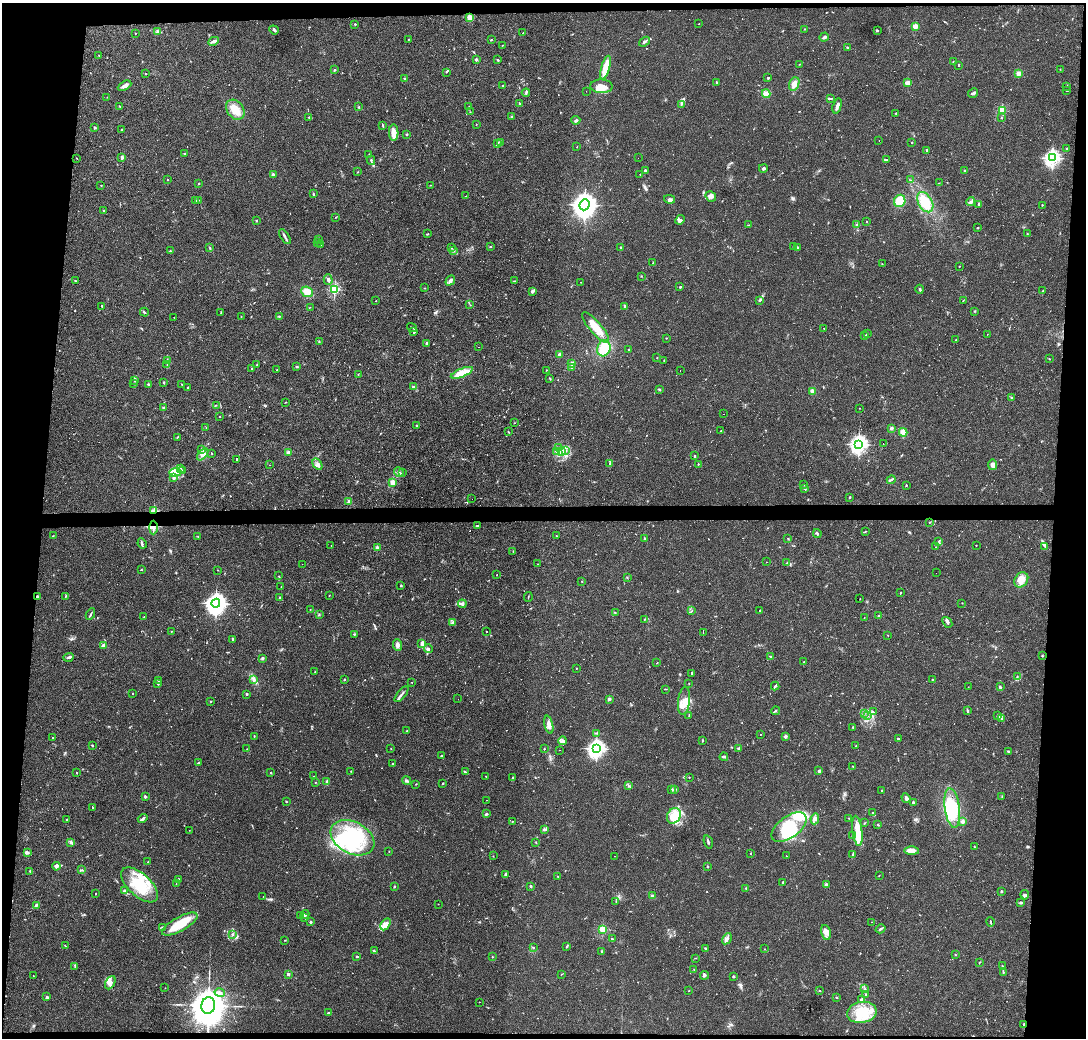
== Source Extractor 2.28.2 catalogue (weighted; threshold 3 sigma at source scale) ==
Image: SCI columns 1-4333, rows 98-4240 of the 4333 x 4358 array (HDU 1 of 3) = the unmasked area's bounding box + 8 px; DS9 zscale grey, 4 x 4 block average (1 PNG px = mean of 4 x 4 image px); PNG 1088 x 1040 px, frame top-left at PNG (2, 3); each listed source drawn as its Kron ellipse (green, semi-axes under 4 px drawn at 4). Shown black and unused: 10% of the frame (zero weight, under 2 of 3 exposures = <1% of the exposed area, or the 3 px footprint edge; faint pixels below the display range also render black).
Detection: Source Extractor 2.28.2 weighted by HDU 2 'WHT'. Background 0.0293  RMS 0.0046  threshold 0.0207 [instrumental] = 3 sigma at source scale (4.5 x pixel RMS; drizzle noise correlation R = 1.50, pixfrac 1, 0.05/0.05 arcsec/px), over >= 5 px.
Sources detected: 819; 8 too faint to see at this stretch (4 x 4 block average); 6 inside a brighter object's white glare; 87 cosmic-ray / hot-pixel residue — neither listed nor drawn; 7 coinciding with a brighter row at this scale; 41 inside a brighter listed object's ellipse — not listed separately; of the other 670, all 500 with FLUX_AUTO >= 0.887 (the completeness limit of this list) listed and drawn (170 fainter detections not listed), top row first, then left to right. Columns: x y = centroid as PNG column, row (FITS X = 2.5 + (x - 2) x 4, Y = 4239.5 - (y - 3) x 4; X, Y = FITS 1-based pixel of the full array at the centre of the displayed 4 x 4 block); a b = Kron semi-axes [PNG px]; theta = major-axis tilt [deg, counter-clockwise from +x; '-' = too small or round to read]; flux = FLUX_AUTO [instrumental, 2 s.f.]
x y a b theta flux
470 18 3 3 - 35
355 24 2 2 - 2.2
699 24 2 2 - 1.1
915 27 2 2 - 96
805 29 2 2 - 1.3
274 30 5 2 - 4.2
877 30 2 2 - 4.8
157 32 4 3 - 5.2
135 33 2 2 - 1.2
523 33 3 2 - 1.1
824 37 5 3 - 5.7
408 40 2 2 - 1.2
491 40 3 2 - 1.8
214 41 5 3 - 8
644 42 6 2 36 6.4
502 45 2 2 - 2.1
847 47 2 2 - 1.9
99 55 3 2 - 1.2
476 59 3 2 - 4.6
498 60 2 2 - 2.9
953 62 2 2 - 3.8
800 64 4 2 - 2
958 65 2 2 - 3.3
606 67 12 3 74 67
1060 69 2 2 - 1
335 70 2 2 - 2.6
446 72 3 2 - 2.5
1019 73 2 2 - 68
146 74 2 2 - 2.6
404 78 2 2 - 2
768 78 2 2 - 11
717 83 3 2 - 1.9
908 83 2 2 - 83
794 84 7 5 67 15
124 86 7 3 27 14
502 86 2 2 - 2.2
602 86 11 7 -1 34
1067 86 2 2 - 1
1067 90 2 2 - 1.4
586 91 2 2 - 3
526 93 4 2 - 3.6
973 93 5 2 - 7.7
766 94 4 4 - 15
107 97 2 2 - 0.99
831 99 3 2 - 1.8
519 103 2 2 - 2.5
681 105 2 2 - 1.5
119 106 3 2 - 1.1
837 106 8 3 74 9.8
359 107 2 2 - 2
469 107 3 2 - 2.1
235 110 11 8 -53 39
1002 110 2 2 - 140
470 112 2 2 - 1.1
896 113 3 2 - 2.3
512 116 3 2 - 2.2
309 117 2 2 - 2.5
1001 118 2 2 - 1.4
576 120 4 3 - 4.1
476 124 2 2 - 1.1
383 126 4 2 - 2.7
95 127 3 3 - 2.9
121 130 3 2 - 2.7
394 133 8 5 -88 23
407 134 2 2 - 1
879 140 2 2 - 1.3
501 142 4 2 - 2.9
912 142 2 2 - 3.7
497 144 4 2 - 3.7
577 147 2 2 - 1.1
1067 148 2 2 - 1.4
927 150 3 2 - 3.4
184 153 3 2 - 1.6
369 154 2 2 - 1.3
122 157 2 2 - 27
77 158 2 2 - 1
638 158 2 2 - 1.6
1052 158 3 2 - 870
371 160 5 2 - 4.2
887 160 3 2 - 2.2
763 168 4 2 - 4
645 170 2 2 - 8.4
964 170 2 2 - 2.5
358 172 2 2 - 1.2
273 174 2 2 - 25
640 175 2 2 - 0.91
167 179 2 2 - 1.3
910 180 2 2 - 1.1
939 183 2 2 - 0.93
199 184 2 2 - 3.5
101 185 2 2 - 1.7
431 185 2 2 - 1.1
313 194 4 2 - 3
466 196 2 2 - 1.3
711 196 5 5 - 9
670 199 5 4 - 7
198 200 2 2 - 1.3
196 201 2 2 - 3.6
900 201 6 5 - 38
925 202 11 7 -59 57
971 202 4 2 - 4.5
979 204 3 3 - 5.1
584 205 6 5 - 2600
1042 205 2 2 - 1.5
103 210 2 2 - 1.4
336 217 3 2 - 1.5
256 220 2 2 - 2.1
680 220 5 3 - 5.4
867 222 2 2 - 1.2
749 225 4 2 - 1.9
857 225 2 2 - 30
978 228 2 2 - 1.6
427 234 3 2 - 2.4
1027 234 2 2 - 0.95
285 237 8 2 -57 6.1
319 239 2 2 - 0.91
317 242 3 2 - 2.8
321 244 2 2 - 1.3
490 246 2 2 - 2.1
794 246 2 2 - 1.1
451 247 2 2 - 1
621 247 2 2 - 3.4
798 247 2 2 - 1.9
210 248 2 2 - 1.5
170 251 2 2 - 2.2
453 251 3 2 - 2.2
653 263 2 2 - 1.1
882 264 2 2 - 1.1
960 266 2 2 - 0.9
641 276 2 2 - 0.97
328 279 5 3 - 7.3
75 281 3 2 - 2.1
450 281 5 3 - 7.8
515 281 3 2 - 2.1
581 282 2 2 - 0.91
680 287 2 2 - 3.7
425 288 2 2 - 1.2
334 289 2 2 - 340
920 289 4 2 - 2.6
532 291 3 2 - 12
1043 291 3 2 - 1.9
307 292 6 5 - 26
376 301 2 2 - 1.8
759 301 3 2 - 2.4
963 301 2 2 - 1.4
470 305 2 2 - 1.1
102 306 2 2 - 2.7
625 306 3 2 - 5.5
310 307 2 2 - 0.92
975 311 2 2 - 1.7
144 312 4 2 - 3.2
221 313 2 2 - 2.2
241 316 2 2 - 1.3
279 316 3 2 - 2
174 318 2 2 - 1.6
412 327 5 2 - 2.9
596 327 19 6 -49 51
824 328 2 2 - 1
414 332 2 2 - 8.5
868 333 3 2 - 2.1
987 334 2 2 - 1.2
865 336 3 2 - 2.1
666 338 2 2 - 1.4
956 340 2 2 - 1.2
319 342 2 2 - 2.1
427 343 4 2 - 5.1
479 347 2 2 - 9.3
604 348 8 6 70 54
628 350 2 2 - 1.3
560 354 3 2 - 9.6
657 358 2 2 - 1
1049 359 2 2 - 1.4
664 360 2 2 - 1.5
167 361 4 2 - 3.5
571 363 3 2 - 8.6
167 364 2 2 - 1.1
257 365 2 2 - 1.1
296 367 3 2 - 2.3
571 368 2 2 - 1.4
251 369 2 2 - 2.1
277 370 2 2 - 1
546 370 2 2 - 2.2
680 370 2 2 - 46
462 373 12 4 22 49
358 375 4 2 - 1.4
550 378 3 2 - 2.3
135 380 3 2 - 1.8
164 383 2 2 - 3.2
134 384 2 2 - 0.92
148 384 3 2 - 3.6
182 384 3 2 - 1.4
188 387 2 2 - 2.1
414 387 3 2 - 5.4
659 389 3 2 - 4
812 391 2 2 - 53
1012 398 3 2 - 2.5
285 402 3 2 - 1
216 405 2 2 - 1.2
164 408 4 2 - 3.4
859 408 2 2 - 1.4
723 414 2 2 - 11
220 416 2 2 - 2.6
514 423 2 2 - 1.2
416 426 3 2 - 2
206 427 2 2 - 1.3
891 428 2 2 - 27
721 431 2 2 - 2.1
508 432 4 2 - 1.8
903 432 4 3 - 19
177 437 2 2 - 2.6
859 444 3 3 - 1100
883 444 3 2 - 87
558 448 4 2 - 3.8
201 449 2 2 - 1.7
566 450 2 2 - 0.93
561 451 3 3 - 5.5
288 452 3 3 - 4.2
556 452 4 2 - 4.9
211 453 2 2 - 1.4
203 454 7 4 49 11
695 456 2 2 - 6.6
237 459 2 2 - 76
317 464 6 4 -60 8.5
610 464 4 2 - 4.4
698 464 2 2 - 1.6
269 465 2 2 - 16
993 465 5 4 - 12
181 468 2 2 - 1.8
182 471 2 2 - 1.9
175 472 6 4 3 15
399 472 5 3 - 5
403 473 2 2 - 2.8
174 478 4 2 - 3.7
891 480 4 2 - 3.3
393 482 2 2 - 110
804 485 2 2 - 1.1
906 485 2 2 - 4.2
805 489 3 2 - 1.9
850 497 2 2 - 7.4
472 499 2 2 - 1.7
349 501 2 2 - 42
154 510 3 2 - 4.6
929 522 2 2 - 1.6
478 525 4 2 - 2.5
153 527 7 2 89 7.7
865 531 2 2 - 1.3
817 534 4 2 - 3.4
53 536 2 2 - 1.1
198 536 2 2 - 0.9
556 536 2 2 - 1.2
644 538 2 2 - 1.3
788 538 2 2 - 1
939 541 4 2 - 2.6
142 543 5 2 - 3.6
331 545 2 2 - 1.5
976 545 2 2 - 1.2
1045 546 3 2 - 1.8
936 547 2 2 - 1.1
377 548 2 2 - 38
513 551 2 2 - 1.2
766 562 2 2 - 0.95
787 563 3 2 - 2.9
302 564 2 2 - 2.5
537 564 2 2 - 0.92
141 570 3 2 - 1.3
218 570 2 2 - 1
936 573 2 2 - 4.2
497 575 2 2 - 0.92
278 576 2 2 - 1.2
627 578 2 2 - 1.5
1021 580 8 6 54 24
582 581 2 2 - 0.96
401 586 2 2 - 2.7
281 587 2 2 - 0.9
900 593 2 2 - 1.9
329 595 2 2 - 0.92
38 596 3 2 - 2.9
65 596 2 2 - 1.2
528 597 5 2 - 1.7
280 598 2 2 - 13
860 599 2 2 - 1
216 603 4 4 - 1500
962 603 2 2 - 0.96
462 604 4 3 - 7.1
310 610 2 2 - 0.99
760 610 2 2 - 49
692 611 3 2 - 1.3
615 612 3 2 - 1.8
90 614 6 2 62 3.9
319 615 3 2 - 2
878 616 2 2 - 1.7
144 617 3 2 - 1.4
864 617 2 2 - 1.2
645 619 3 2 - 1.9
453 622 3 2 - 3
947 622 6 3 -51 6.4
171 631 2 2 - 1.7
486 631 2 2 - 170
703 632 3 2 - 150
354 634 3 2 - 1.7
888 635 2 2 - 0.99
233 639 3 2 - 5.4
422 643 3 3 - 11
397 645 6 4 -89 9.2
104 646 4 2 - 5.4
428 649 4 3 - 5.2
770 656 2 2 - 1.9
1042 656 2 2 - 3.4
68 657 5 2 - 3.3
262 658 3 2 - 4.7
804 662 2 2 - 1.4
657 663 2 2 - 1.4
576 668 2 2 - 1.4
315 672 4 2 - 1.6
692 673 3 2 - 120
1017 676 2 2 - 2.1
344 679 2 2 - 2.2
932 679 2 2 - 1.2
254 680 4 3 - 5.4
158 681 3 2 - 1.6
412 682 2 2 - 1.4
689 683 2 2 - 1.2
158 684 2 2 - 3.8
775 686 4 2 - 4
968 687 2 2 - 1.1
1000 687 3 2 - 4.1
666 689 2 2 - 1.1
132 693 2 2 - 3.3
247 694 2 2 - 14
402 694 10 2 52 6.1
458 699 2 2 - 1.1
609 699 2 2 - 27
210 701 2 2 - 1.9
684 701 14 6 83 26
775 711 4 2 - 2.8
967 711 3 2 - 4.6
873 712 2 2 - 2.3
864 714 2 2 - 0.96
689 715 3 2 - 1.6
868 716 2 2 - 1.6
997 716 3 2 - 3.3
1001 719 3 2 - 2.2
549 725 9 4 -77 16
853 727 2 2 - 1.8
407 731 2 2 - 1.5
597 733 2 2 - 2.4
760 734 2 2 - 1.2
254 736 2 2 - 2
785 736 3 2 - 6.4
52 738 2 2 - 1.2
898 739 2 2 - 16
702 740 3 2 - 1.8
563 741 4 3 - 6
92 745 2 2 - 3.4
856 746 2 2 - 1.3
596 748 3 3 - 1100
247 749 2 2 - 1.2
391 749 2 2 - 0.97
544 749 2 2 - 2.4
739 749 2 2 - 10
559 750 2 2 - 1.7
1009 752 4 2 - 4
442 756 3 2 - 2.8
724 757 4 3 - 4.3
199 763 3 2 - 4.5
392 764 2 2 - 2.8
852 766 2 2 - 1.2
351 771 2 2 - 1.2
819 771 3 3 - 3.8
76 772 2 2 - 1.1
465 772 4 2 - 3.2
271 773 2 2 - 2.4
314 776 2 2 - 1
485 776 2 2 - 1.1
689 777 2 2 - 1.3
513 778 3 2 - 3.5
406 780 4 3 - 4.5
315 782 2 2 - 1
327 782 4 2 - 5.8
443 783 2 2 - 1.9
416 784 2 2 - 1.5
628 786 2 2 - 1.1
672 789 2 2 - 1.9
675 790 2 2 - 1.2
882 790 2 2 - 2.4
145 797 2 2 - 14
1002 797 2 2 - 1.1
906 798 5 3 - 5.6
486 800 2 2 - 1.4
286 802 2 2 - 1.5
913 803 4 2 - 4.1
92 807 2 2 - 51
952 808 20 7 -82 100
873 813 3 3 - 3.8
487 814 3 3 - 3.5
674 816 8 6 60 29
849 818 2 2 - 0.98
143 819 5 2 - 5.6
815 819 5 3 - 7.3
67 820 2 2 - 1.4
512 821 2 2 - 1.9
963 822 2 2 - 43
864 823 3 2 - 1.9
878 825 2 2 - 2
789 827 20 10 36 130
544 829 3 2 - 6.8
189 830 2 2 - 1.8
857 831 15 5 -83 48
853 836 2 2 - 1.3
352 838 23 16 -27 200
71 842 3 3 - 5.4
536 842 2 2 - 1.7
708 842 7 2 -74 4.6
974 846 2 2 - 2.3
389 851 2 2 - 1.1
912 851 7 4 -2 24
28 853 4 3 - 4.6
750 853 3 2 - 1.2
853 855 4 3 - 4.8
493 856 2 2 - 0.95
614 856 2 2 - 2.6
786 856 2 2 - 0.93
148 862 3 2 - 1.4
56 866 4 3 - 10
707 866 2 2 - 1.7
82 870 3 2 - 2.3
30 871 2 2 - 2.9
505 874 4 2 - 3.7
879 875 2 2 - 1.1
558 876 2 2 - 2
178 879 2 2 - 2.1
783 882 3 2 - 3.5
176 884 2 2 - 0.92
826 884 2 2 - 22
140 885 23 11 -43 100
530 886 2 2 - 13
394 887 2 2 - 3.1
746 888 2 2 - 1
124 890 2 2 - 1.6
1001 891 2 2 - 14
96 894 2 2 - 110
1025 895 5 3 - 5.4
652 896 2 2 - 5.7
263 897 2 2 - 0.96
616 901 2 2 - 1.2
1021 902 4 3 - 3.4
438 904 2 2 - 1.7
36 905 4 2 - 3.4
305 915 4 2 - 3.6
300 916 4 2 - 3.9
305 918 2 2 - 2.2
310 922 2 2 - 14
872 922 3 2 - 0.98
991 922 5 2 - 2.4
180 924 20 7 29 79
385 924 6 4 57 22
162 927 3 2 - 2.3
880 929 5 2 - 4.2
603 930 2 2 - 200
826 933 8 4 -75 12
232 934 2 2 - 3.1
612 939 3 2 - 3
727 939 6 4 58 9.2
285 940 3 2 - 1.4
65 946 3 2 - 1.4
567 946 3 2 - 3
533 947 2 2 - 1.7
705 948 3 2 - 2.6
765 949 2 2 - 1.1
374 951 2 2 - 1.8
601 951 3 2 - 1.8
955 955 2 2 - 1.6
357 957 2 2 - 11
492 957 2 2 - 1.5
695 958 2 2 - 1.1
979 963 2 2 - 1.6
1002 966 2 2 - 2.5
75 967 2 2 - 1.4
694 969 2 2 - 1
1003 972 3 2 - 2.1
288 974 2 2 - 32
562 974 2 2 - 0.89
704 975 4 2 - 4.2
33 976 2 2 - 0.99
733 976 3 2 - 2.5
110 983 7 4 62 12
165 988 2 2 - 1.1
865 989 2 2 - 1.7
689 990 2 2 - 0.93
820 991 3 2 - 1.7
220 993 5 3 - 7.8
865 995 2 2 - 2.5
47 997 2 2 - 19
837 997 3 2 - 1.8
861 999 3 2 - 4.6
479 1002 2 2 - 0.94
208 1006 8 6 80 9800
862 1012 15 10 9 78
328 1013 2 2 - 2.5
1023 1024 3 2 - 2.6
Overlapping masked pixels (flux is a lower limit): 3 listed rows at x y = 154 510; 153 527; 1023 1024
Diffuse or blended objects may show on this block-average render without a row.